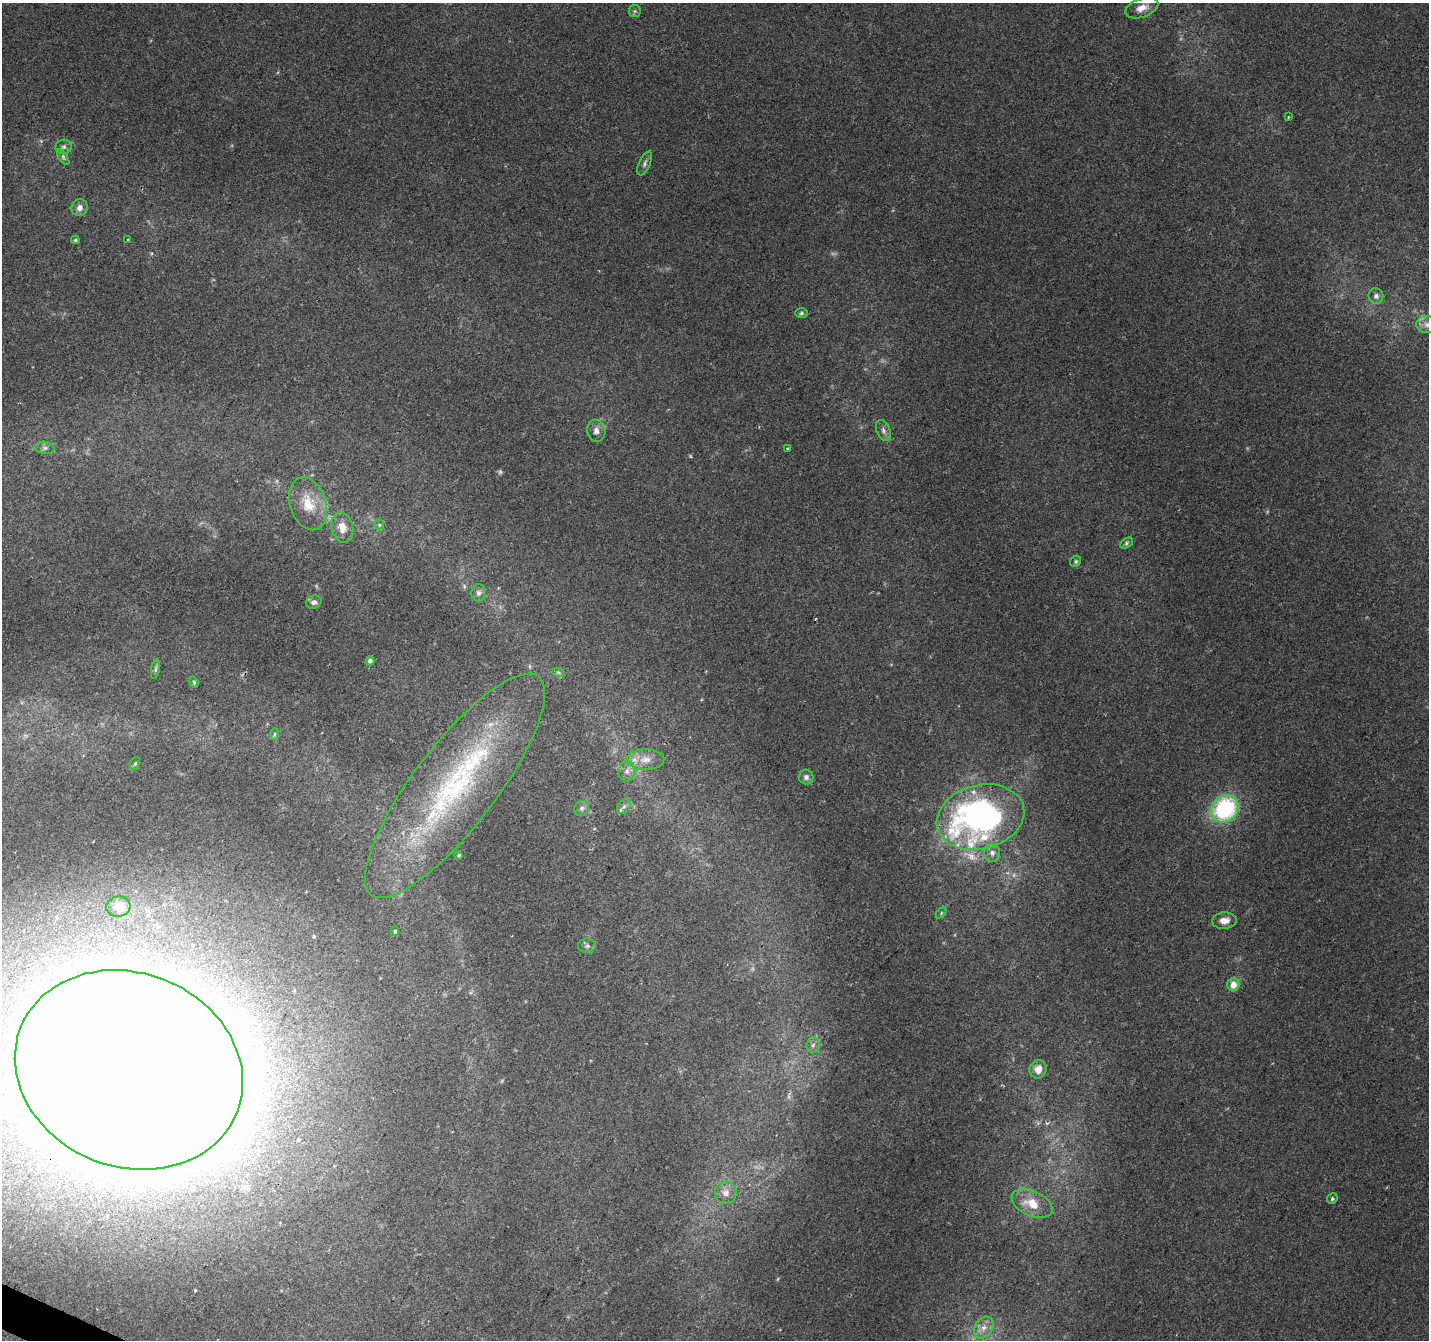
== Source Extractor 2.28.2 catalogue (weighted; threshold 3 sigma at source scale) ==
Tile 7 of 4 x 4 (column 3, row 2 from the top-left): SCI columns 2856-4282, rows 2881-4218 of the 5720 x 5825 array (HDU 1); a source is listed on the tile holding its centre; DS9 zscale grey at full resolution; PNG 1431 x 1342 px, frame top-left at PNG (2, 3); each listed source drawn as its Kron ellipse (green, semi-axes under 4 px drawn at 4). Shown black and unused: <1% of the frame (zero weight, under 2 of 3 exposures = <1% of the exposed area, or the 3 px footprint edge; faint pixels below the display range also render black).
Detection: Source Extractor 2.28.2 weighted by HDU 2 'WHT'; one run over the whole footprint, this tile lists its part. Background 0.0704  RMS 0.0063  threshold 0.0286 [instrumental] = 3 sigma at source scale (4.5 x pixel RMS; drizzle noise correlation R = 1.50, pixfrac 1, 0.0396/0.0396 arcsec/px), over >= 5 px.
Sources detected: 60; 6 too faint to see at this stretch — neither listed nor drawn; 2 inside a brighter listed object's ellipse — not listed separately; the other 52 listed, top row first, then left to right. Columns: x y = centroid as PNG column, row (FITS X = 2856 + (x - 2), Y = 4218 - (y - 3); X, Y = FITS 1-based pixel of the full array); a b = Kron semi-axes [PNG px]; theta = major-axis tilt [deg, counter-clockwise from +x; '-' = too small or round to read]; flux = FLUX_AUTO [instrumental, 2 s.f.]
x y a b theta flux
1142 8 17 9 20 6.4
635 11 6 6 - 1.2
1288 117 3 3 - 0.82
64 147 8 7 - 2
63 157 9 4 -55 1.4
645 163 13 5 65 2.1
80 208 8 8 - 3.6
75 240 4 3 - 0.89
128 240 3 3 - 1.5
1376 296 8 7 - 2.5
801 313 6 5 - 1.2
1427 325 10 8 -3 3.6
883 430 11 6 -67 2.6
596 431 11 9 -81 3.8
45 448 9 6 -8 2.2
788 449 3 3 - 0.93
308 504 27 18 -71 19
379 525 5 5 - 0.98
342 527 15 10 -76 7.6
1126 543 7 4 29 1.1
1076 561 6 5 - 1.1
478 593 9 7 -89 2.6
314 602 8 6 18 2.2
370 661 4 4 - 2.2
155 669 10 4 79 1.4
558 672 6 4 -18 1
194 682 6 4 -69 0.88
275 734 6 4 88 0.89
645 759 19 10 0 7.5
135 764 6 5 - 0.98
627 771 10 8 84 3.5
806 777 7 7 - 2.9
455 786 138 41 53 160
624 806 9 5 52 2.2
582 808 8 7 - 2.1
1225 809 15 12 46 70
980 817 44 32 14 240
992 853 9 7 -85 2.8
459 855 3 3 - 0.72
118 907 12 10 6 9.5
941 913 6 4 46 0.84
1224 921 12 8 5 4.9
395 931 5 3 - 0.96
587 946 9 7 1 2.1
1233 985 7 6 - 6.7
813 1045 8 6 86 2.2
1038 1069 9 8 - 6.1
129 1070 116 97 -21 6300
726 1193 11 11 - 4.7
1332 1199 5 5 - 1.1
1032 1204 22 12 -23 12
984 1327 12 8 54 4.8
Overlapping masked pixels (flux is a lower limit): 1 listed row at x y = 129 1070
Isophote crosses this tile's border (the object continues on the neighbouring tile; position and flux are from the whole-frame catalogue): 2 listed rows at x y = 1427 325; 129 1070